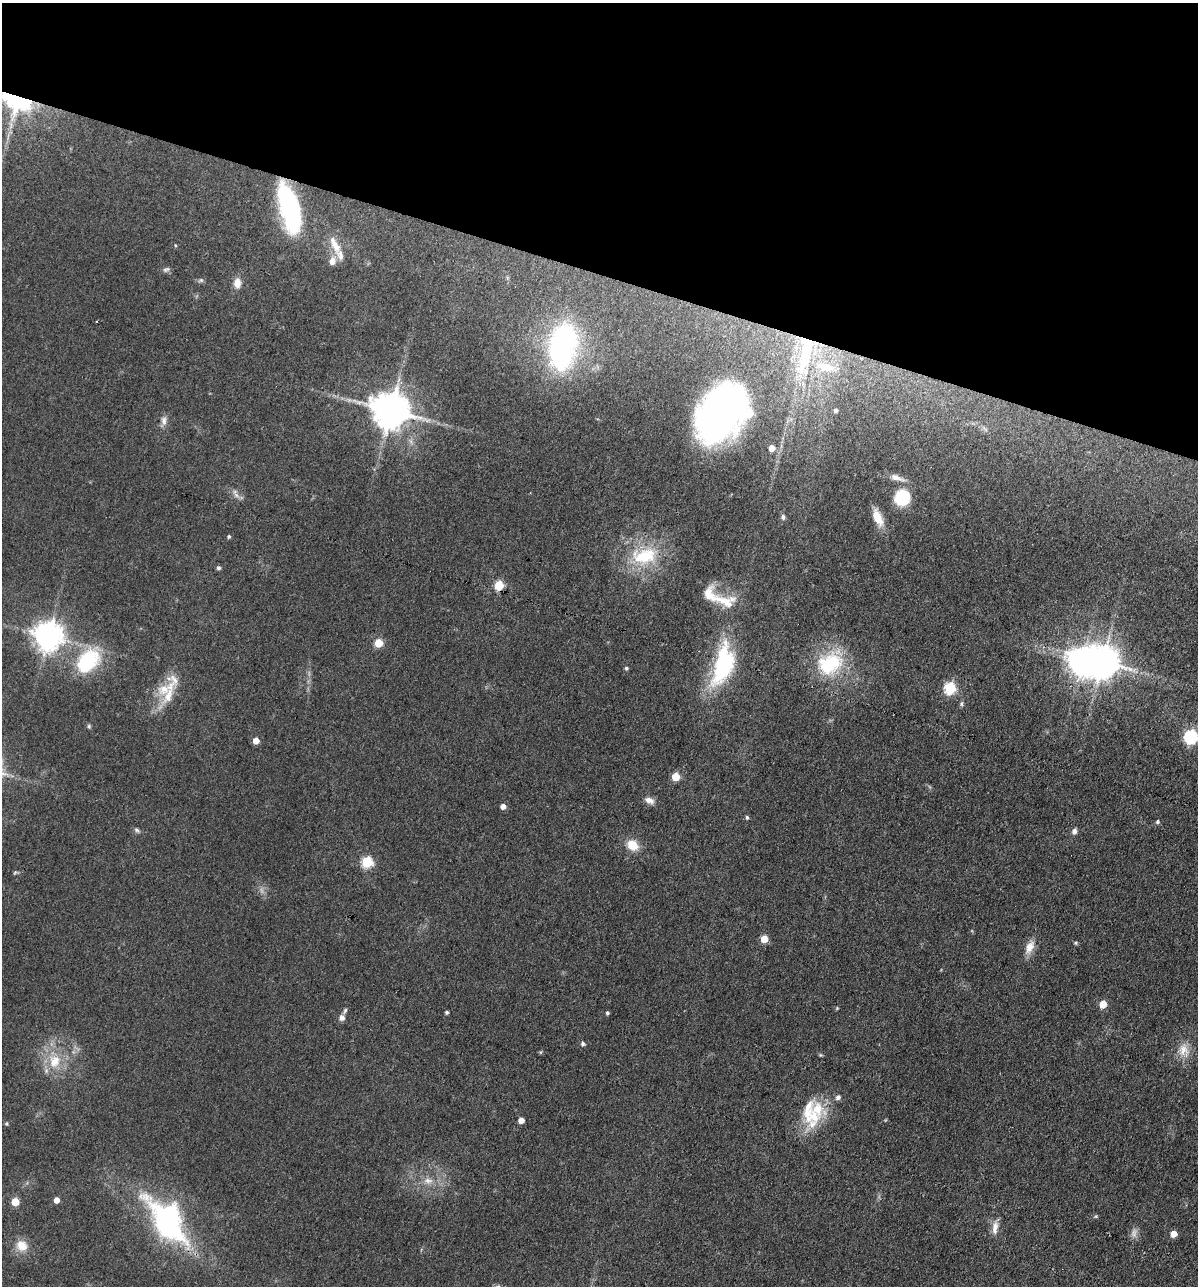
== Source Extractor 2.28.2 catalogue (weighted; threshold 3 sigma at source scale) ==
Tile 2 of 4 x 4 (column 2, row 1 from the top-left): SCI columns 1323-2518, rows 3855-5138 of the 5159 x 5138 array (HDU 1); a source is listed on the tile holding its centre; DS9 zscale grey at full resolution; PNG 1200 x 1288 px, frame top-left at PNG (2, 3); no overlay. Shown black and unused: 21% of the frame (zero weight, under 3 of 4 exposures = <1% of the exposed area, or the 3 px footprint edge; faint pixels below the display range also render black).
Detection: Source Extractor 2.28.2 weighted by HDU 2 'WHT'; one run over the whole footprint, this tile lists its part. Background 0.0814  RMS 0.0065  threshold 0.0291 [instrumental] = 3 sigma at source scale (4.5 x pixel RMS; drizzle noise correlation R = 1.50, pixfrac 1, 0.05/0.05 arcsec/px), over >= 5 px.
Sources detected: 85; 1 too faint to see at this stretch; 2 inside a brighter object's white glare — not listed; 8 inside a brighter listed object's ellipse — not listed separately; the other 74 listed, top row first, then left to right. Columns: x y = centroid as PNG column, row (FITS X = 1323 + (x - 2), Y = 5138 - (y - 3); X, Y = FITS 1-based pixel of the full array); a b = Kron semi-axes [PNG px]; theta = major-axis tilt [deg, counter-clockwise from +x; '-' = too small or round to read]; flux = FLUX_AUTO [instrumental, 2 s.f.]
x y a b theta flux
17 102 35 21 -22 62
289 207 48 17 -74 110
175 245 5 3 - 0.54
335 245 30 10 -64 10
166 269 10 6 21 1.8
201 280 6 5 - 1.2
237 283 13 9 87 5.8
563 346 41 23 81 160
805 352 61 17 79 60
826 367 28 11 -13 15
390 410 11 10 - 1900
836 410 4 4 - 1.5
720 412 56 38 58 260
164 421 15 7 83 3.6
772 448 5 5 - 6.6
897 478 23 8 -17 5.2
235 492 7 7 - 2.3
902 498 15 14 - 29
783 517 8 6 -89 1.9
878 518 20 9 -67 10
229 536 5 5 - 0.98
644 556 37 22 6 38
218 568 5 5 - 1.3
499 585 5 5 - 35
725 601 33 17 -10 17
48 636 9 9 - 940
378 643 5 5 - 22
88 661 34 22 47 45
1102 661 10 9 - 1300
723 664 47 20 75 73
830 664 35 27 19 45
626 668 5 4 - 1.1
950 688 6 6 - 63
168 695 35 13 67 17
961 704 7 5 84 1.2
89 726 6 5 - 1
1191 737 7 6 - 100
256 741 5 5 - 8.2
675 777 5 5 - 20
649 800 13 8 -21 4
503 806 5 5 - 3.9
747 817 5 4 - 0.99
1157 822 6 5 - 1.1
137 830 9 5 -40 1.5
1074 831 6 5 - 3
632 845 12 10 -37 12
367 862 6 6 - 53
15 872 5 5 - 0.92
764 939 5 5 - 13
1076 943 5 4 - 0.91
1030 947 19 10 64 7.3
1103 1004 5 5 - 15
837 1008 5 4 - 0.66
345 1011 8 4 65 1.3
447 1012 4 4 - 1.2
607 1013 4 3 - 1.3
342 1018 7 6 - 3.3
583 1043 5 5 - 1.7
1184 1050 22 14 -83 10
820 1055 5 4 - 0.77
54 1061 22 18 76 19
838 1097 6 6 - 2.2
817 1109 26 21 -75 22
521 1120 5 4 - 6
6 1123 5 5 - 1.1
428 1181 13 9 -13 5.5
56 1200 5 4 - 5.4
15 1202 5 5 - 16
1096 1216 5 4 - 0.77
167 1221 56 29 -54 130
995 1228 20 8 85 5.7
1134 1233 14 8 78 3.5
1174 1234 5 5 - 8.6
22 1246 16 14 -40 9.7
Overlapping masked pixels (flux is a lower limit): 3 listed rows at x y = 17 102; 289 207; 805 352
Isophote crosses this tile's border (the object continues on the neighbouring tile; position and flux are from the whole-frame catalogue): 2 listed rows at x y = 17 102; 1191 737